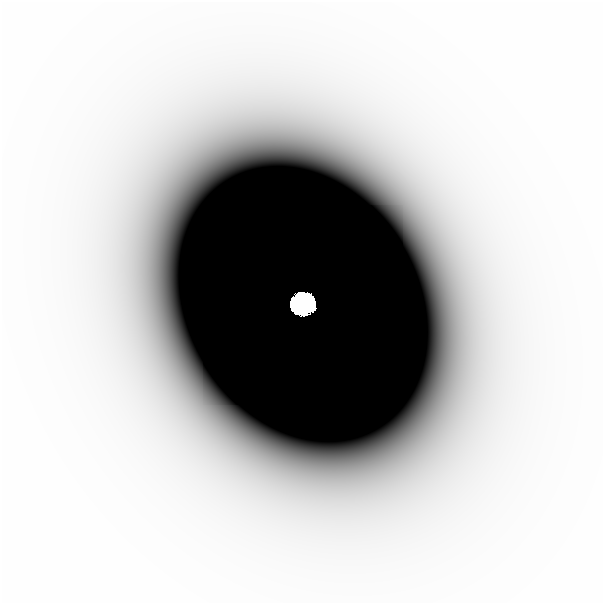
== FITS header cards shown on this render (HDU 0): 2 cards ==
NAXIS1  =                  601
NAXIS2  =                  601

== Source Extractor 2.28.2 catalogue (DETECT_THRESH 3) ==
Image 601 x 601 px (HDU 0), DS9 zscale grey, 1 PNG px = 1 image px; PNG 605 x 605 px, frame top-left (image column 1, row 601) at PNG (2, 2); no overlay
Background -4.24e-09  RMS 2.5e-09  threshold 7.61e-09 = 3 sigma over >= 5 px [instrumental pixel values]
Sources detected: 5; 2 with non-positive FLUX_AUTO (blend fragments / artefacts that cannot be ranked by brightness) are not listed; the other 3 listed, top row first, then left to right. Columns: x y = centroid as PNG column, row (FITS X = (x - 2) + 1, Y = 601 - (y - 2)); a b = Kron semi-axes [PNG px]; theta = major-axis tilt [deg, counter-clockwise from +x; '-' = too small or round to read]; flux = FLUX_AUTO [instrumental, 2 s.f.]
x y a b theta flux
302 303 16 14 14 1.9e+01
511 307 49 33 -89 2.7e-05
454 392 23 17 85 6.2e-06
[2 non-positive-flux detections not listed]